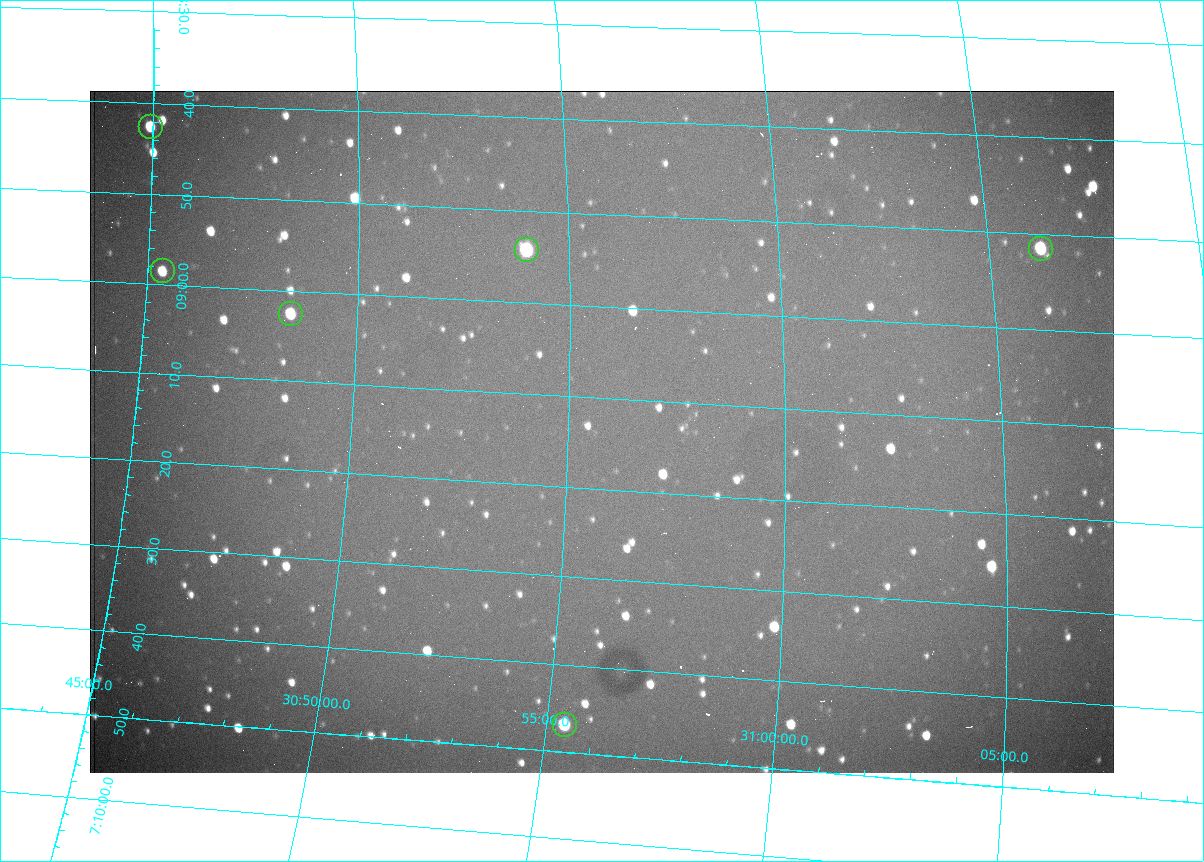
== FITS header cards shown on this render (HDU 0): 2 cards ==
NAXIS1  =                 1024 /fastest changing axis
NAXIS2  =                  682 /next to fastest changing axis

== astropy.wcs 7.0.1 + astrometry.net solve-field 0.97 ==
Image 1024 x 682 px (HDU 0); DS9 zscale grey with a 90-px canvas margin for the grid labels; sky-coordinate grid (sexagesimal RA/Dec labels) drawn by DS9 from the SOLVED WCS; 6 Tycho-2 reference stars matched to detected sources circled (green)
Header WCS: RA---TAN/DEC--TAN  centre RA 07:09:14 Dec +30:56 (107.31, +30.93 deg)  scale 1.43 arcsec/px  FOV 24.4' x 16.3'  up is -93 deg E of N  parity flipped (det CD > 0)
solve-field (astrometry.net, Tycho-2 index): VERIFIED the header's WCS against the Tycho-2 star catalogue (6 matches, 0 conflicts) and refined it, rather than solving blind
Solved WCS: RA---TAN-SIP/DEC--TAN-SIP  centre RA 07:09:14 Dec +30:56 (107.31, +30.93 deg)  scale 1.38 x 1.42 arcsec/px (non-square pixels)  FOV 23.6' x 16.1'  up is -91 deg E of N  parity flipped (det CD > 0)
The solver's refit moves the header's centre by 14 arcsec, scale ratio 0.9672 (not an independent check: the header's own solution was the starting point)
Tycho-2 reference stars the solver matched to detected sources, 6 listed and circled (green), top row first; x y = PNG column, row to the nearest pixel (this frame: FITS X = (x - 90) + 1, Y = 682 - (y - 91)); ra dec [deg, ICRS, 3 dp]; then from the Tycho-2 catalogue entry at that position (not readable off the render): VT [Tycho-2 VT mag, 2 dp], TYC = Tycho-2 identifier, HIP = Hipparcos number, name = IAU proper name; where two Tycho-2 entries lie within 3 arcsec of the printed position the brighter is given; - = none
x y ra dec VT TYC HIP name
151 127 107.177 +30.749 11.91 2438-477-1 - -
1041 249 107.215 +31.104 11.64 2438-821-1 - -
527 250 107.226 +30.900 10.76 2438-883-1 - -
163 271 107.244 +30.756 12.13 2438-718-1 - -
291 314 107.261 +30.807 12.26 2438-856-1 - -
565 725 107.445 +30.924 11.38 2438-1056-1 - -